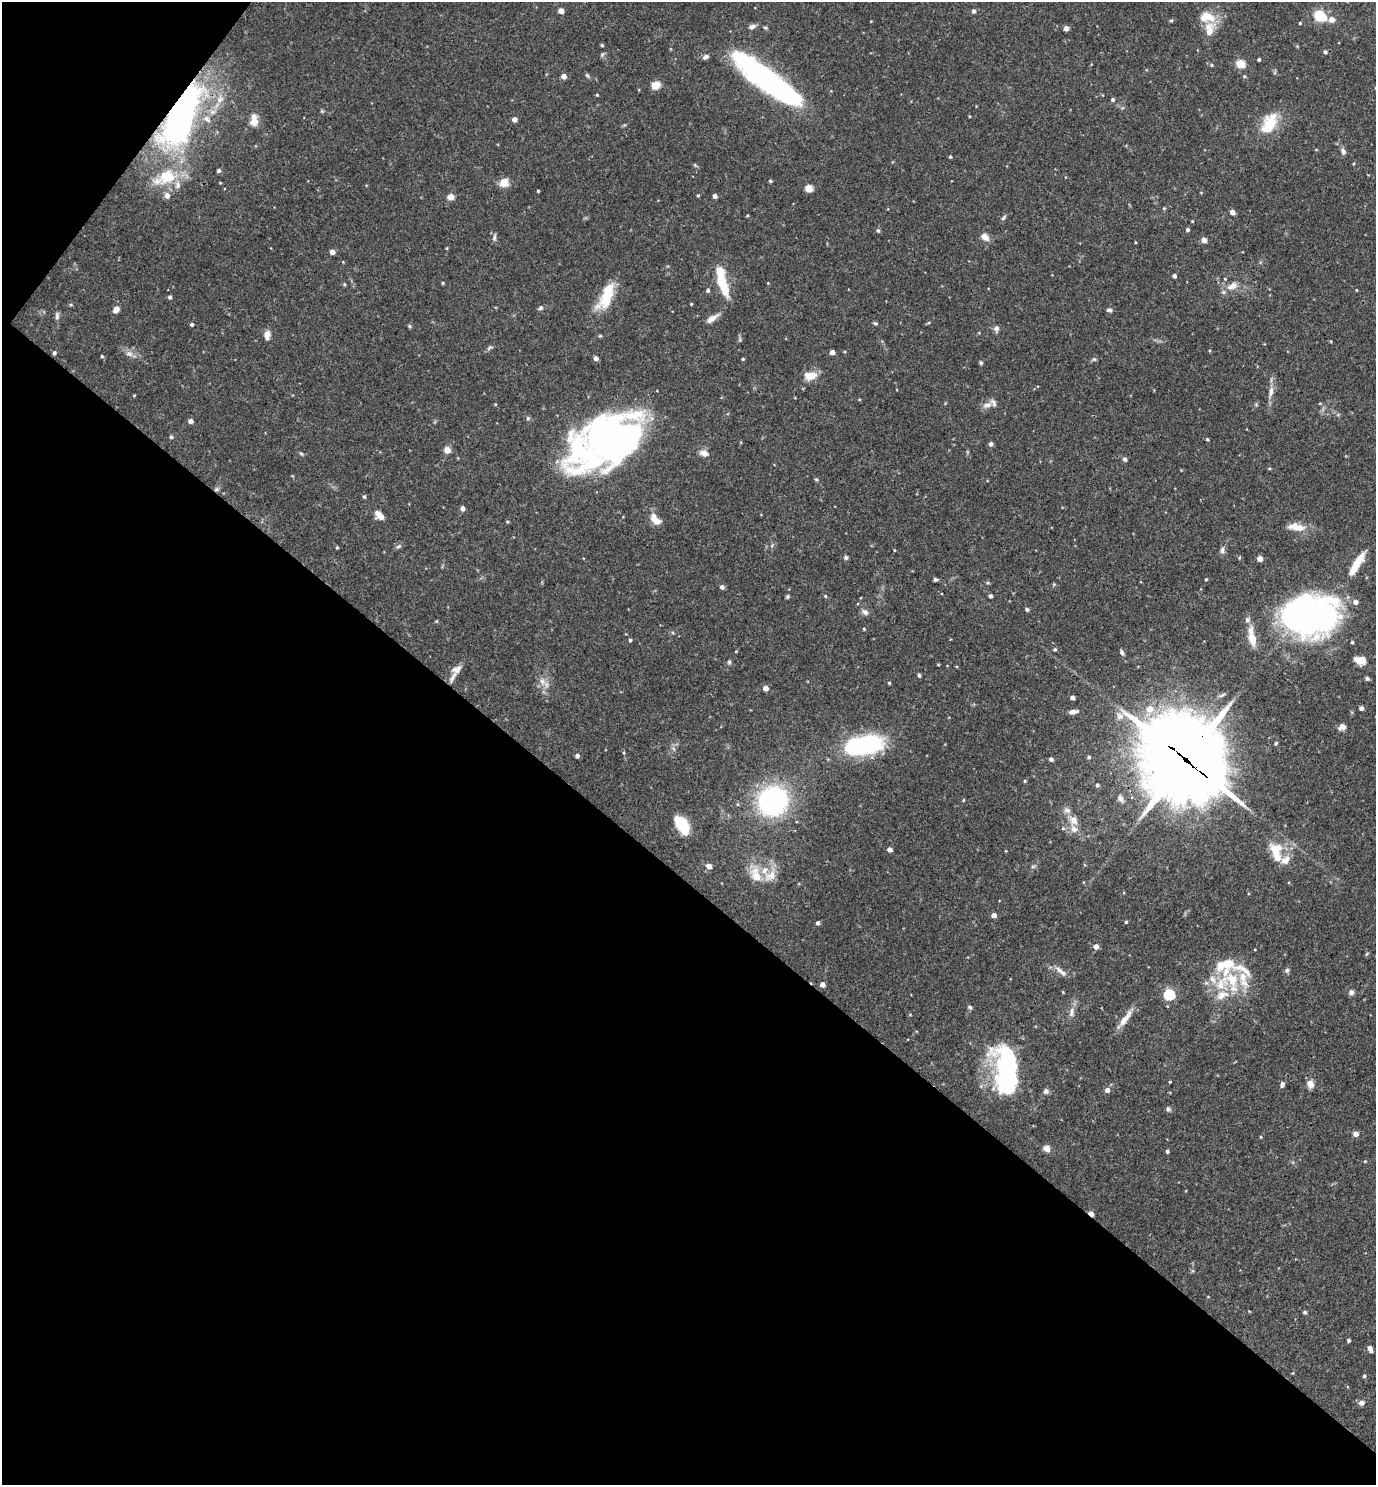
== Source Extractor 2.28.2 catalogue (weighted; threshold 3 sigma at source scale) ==
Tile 9 of 4 x 4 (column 1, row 3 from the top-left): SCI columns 149-1522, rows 1484-2966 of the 5936 x 5931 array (HDU 1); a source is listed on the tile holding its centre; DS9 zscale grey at full resolution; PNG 1378 x 1487 px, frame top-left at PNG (2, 2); no overlay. Shown black and unused: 43% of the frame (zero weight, under 3 of 4 exposures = <1% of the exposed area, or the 3 px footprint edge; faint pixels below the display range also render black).
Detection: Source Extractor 2.28.2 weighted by HDU 2 'WHT'; one run over the whole footprint, this tile lists its part. Background 0.0709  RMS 0.0035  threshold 0.0156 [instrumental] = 3 sigma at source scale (4.5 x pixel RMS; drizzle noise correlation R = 1.50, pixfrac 1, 0.05/0.05 arcsec/px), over >= 5 px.
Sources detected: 229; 9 inside a brighter object's white glare — not listed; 24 inside a brighter listed object's ellipse — not listed separately; the other 196 listed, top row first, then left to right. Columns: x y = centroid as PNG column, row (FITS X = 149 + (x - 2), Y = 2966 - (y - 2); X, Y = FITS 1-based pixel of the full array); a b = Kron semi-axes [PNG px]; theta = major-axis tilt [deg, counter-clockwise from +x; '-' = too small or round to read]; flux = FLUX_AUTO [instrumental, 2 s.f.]
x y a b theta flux
561 11 4 4 - 3.2
974 11 5 4 - 1.1
1320 16 11 9 -48 11
1207 17 23 14 -6 6.5
1332 19 7 6 - 2.3
1171 20 6 4 2 0.42
871 21 4 2 - 0.23
1300 23 4 3 - 0.32
752 27 8 6 24 1.4
765 28 6 4 -19 0.47
1066 28 4 4 - 2.7
602 45 4 3 - 0.49
1325 52 5 5 - 0.74
706 57 8 5 27 1.1
1259 59 3 3 - 0.59
1240 64 5 5 - 15
1211 65 4 4 - 0.47
587 75 8 4 -54 0.55
761 75 71 20 -37 77
563 76 4 4 - 2.5
1244 76 5 4 - 0.45
656 85 10 8 34 3.4
597 95 4 3 - 0.37
220 99 11 8 46 2.4
1113 99 4 4 - 0.66
181 115 60 23 67 120
207 119 13 7 -39 2.2
514 119 4 4 - 2.2
254 122 11 9 59 3.2
1269 123 28 18 53 10
1343 151 8 6 -64 1.1
950 157 4 3 - 0.44
218 170 4 4 - 1.1
165 176 37 18 41 14
770 181 4 3 - 0.55
220 183 4 2 - 0.25
504 183 12 11 - 3
809 188 5 5 - 10
538 191 3 3 - 0.39
698 195 4 3 - 0.38
715 196 4 4 - 1.7
451 197 6 5 - 3
1232 212 4 4 - 2.4
1003 218 8 4 49 0.7
1192 221 4 3 - 0.29
878 230 5 5 - 0.64
1187 230 4 4 - 0.81
984 236 7 5 -43 3.9
494 238 10 5 80 0.89
1204 240 4 4 - 3.9
1135 242 4 2 - 0.25
447 248 4 3 - 0.27
332 252 4 4 - 2.3
1174 276 4 3 - 1.2
1225 279 4 3 - 0.3
721 280 29 8 -69 13
443 283 3 3 - 0.4
768 283 3 3 - 0.25
344 284 5 4 - 0.4
1233 286 14 8 24 2.9
708 290 4 4 - 0.66
1356 290 4 2 - 0.26
606 296 37 13 65 12
170 297 4 4 - 0.82
691 304 3 3 - 0.35
540 308 7 5 28 0.8
116 309 6 5 - 3.6
1109 310 7 5 3 0.85
57 316 11 5 89 1.1
712 318 17 6 34 2.4
875 323 6 4 -13 0.52
192 324 4 4 - 0.76
409 326 5 5 - 0.51
996 328 7 6 - 1.3
267 335 12 8 89 2
489 347 8 5 51 0.75
832 352 4 4 - 2.5
54 353 4 4 - 0.86
129 354 10 5 -7 1.4
102 356 4 3 - 0.47
596 358 4 4 - 1.7
743 359 4 3 - 0.42
1094 359 6 4 -41 0.48
981 363 6 4 -75 0.56
811 376 16 10 26 3.6
1271 391 16 6 82 2.3
134 395 4 3 - 0.3
987 405 12 7 14 2.2
528 418 6 5 - 0.66
190 421 4 4 - 1.7
171 437 5 4 - 0.66
606 437 56 46 49 110
1207 439 4 3 - 0.48
991 444 5 5 - 1
447 450 5 4 - 5.7
301 453 6 4 -20 0.48
704 453 9 7 -23 2.6
1125 459 7 5 -44 0.7
1269 468 5 3 - 0.33
816 479 5 3 - 0.4
216 489 7 5 20 0.79
364 496 5 4 - 0.52
462 508 4 4 - 1.8
379 515 12 7 -46 2.9
655 520 18 9 -48 3.5
507 521 4 3 - 0.36
1299 528 20 9 -2 4.1
772 545 6 4 20 0.53
399 546 7 4 31 0.66
337 548 4 3 - 0.4
894 550 4 2 - 0.26
1222 550 9 6 83 1.1
846 557 5 5 - 0.74
1239 558 4 3 - 0.37
1260 558 4 4 - 3.5
1357 564 33 8 58 7.5
1206 579 3 3 - 0.36
935 580 4 4 - 0.68
1054 584 5 4 - 0.43
722 587 4 4 - 1.1
825 596 5 4 - 0.39
990 596 4 3 - 0.88
787 597 5 4 - 0.53
1027 609 6 4 -66 0.54
865 612 8 7 - 1.4
1306 619 56 41 23 120
864 629 4 3 - 0.34
1252 637 26 8 -79 5.3
630 640 4 4 - 0.5
1352 642 4 3 - 0.54
1055 649 4 4 - 0.54
1122 652 6 4 -59 0.95
1360 660 13 8 -15 4
729 662 6 5 - 0.57
919 675 5 4 - 0.48
453 677 21 6 62 2.6
1367 678 5 5 - 0.76
542 681 10 7 -50 2
889 683 3 3 - 0.47
765 688 4 4 - 2.7
1072 697 4 4 - 1.7
1361 708 4 4 - 1.4
1150 709 7 7 - 4.3
1073 712 10 5 10 1.6
1120 716 9 9 - 2.2
1342 727 8 7 - 1.9
1276 743 5 4 - 0.43
864 745 43 19 11 40
577 755 4 4 - 1.2
1089 757 4 4 - 0.58
1051 759 4 3 - 0.99
1185 759 35 29 -45 3100
1097 785 4 4 - 0.78
1120 798 11 7 -62 1.5
773 801 21 20 - 74
1067 810 10 7 -12 1.6
1074 820 11 10 - 3.1
681 825 20 12 -48 9.7
890 849 6 4 0 1.1
1276 852 28 13 -76 8.7
709 866 5 4 - 3.1
1033 866 6 4 19 0.54
756 875 22 12 -72 6.2
770 876 20 13 38 4.7
994 915 4 4 - 2.5
1126 922 4 4 - 0.45
818 923 4 4 - 0.96
1096 946 5 5 - 2.3
1367 953 5 3 - 0.37
1060 970 14 6 -39 2
1287 970 6 5 - 0.84
1231 981 36 28 -64 19
822 985 4 4 - 2.2
1351 992 7 6 - 1.1
1169 995 5 5 - 32
970 1007 5 4 - 0.71
1071 1012 15 6 84 1.9
1125 1018 28 7 54 3.8
1007 1060 29 16 -67 32
1170 1082 3 3 - 0.91
1282 1084 8 5 69 1
1310 1084 8 7 - 2.6
1107 1090 5 5 - 1.8
1046 1091 7 6 - 0.97
1168 1109 7 6 - 0.83
1355 1134 4 4 - 2.5
1261 1137 4 3 - 0.33
1046 1148 9 7 -31 2
1167 1151 4 3 - 0.79
1365 1161 4 3 - 0.28
1091 1214 5 3 - 4.4
1305 1312 4 3 - 0.62
1349 1340 4 4 - 0.69
1370 1349 7 4 -60 1.9
1364 1376 4 4 - 0.55
1361 1403 7 6 - 1.4
Overlapping masked pixels (flux is a lower limit): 5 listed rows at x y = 761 75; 181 115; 216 489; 1185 759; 1091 1214